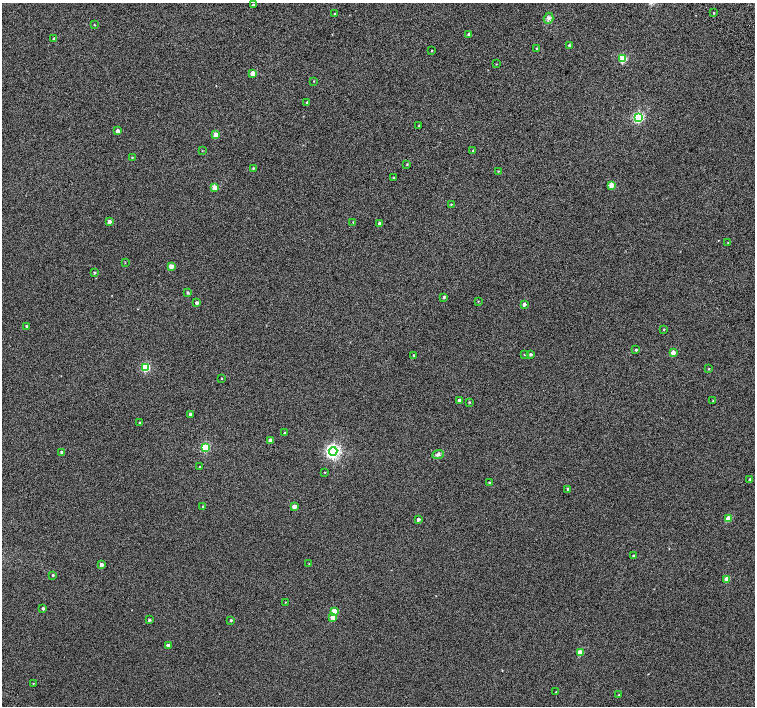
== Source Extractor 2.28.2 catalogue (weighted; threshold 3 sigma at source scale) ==
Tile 10 of 4 x 4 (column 2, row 3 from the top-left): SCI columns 1557-3062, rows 1672-3079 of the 6118 x 6093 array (HDU 1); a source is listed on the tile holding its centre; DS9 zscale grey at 2 x 2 block average (1 PNG px = mean of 2 x 2 image px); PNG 757 x 708 px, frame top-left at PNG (2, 3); each listed source drawn as its Kron ellipse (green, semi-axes under 4 px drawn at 4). Shown black and unused: <1% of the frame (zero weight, under 2 of 3 exposures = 3% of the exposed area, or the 3 px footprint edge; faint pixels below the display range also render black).
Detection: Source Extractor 2.28.2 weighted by HDU 2 'WHT'; one run over the whole footprint, this tile lists its part. Background 0.0524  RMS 0.052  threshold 0.234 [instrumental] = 3 sigma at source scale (4.5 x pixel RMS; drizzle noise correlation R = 1.50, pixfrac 1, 0.0396/0.0396 arcsec/px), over >= 5 px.
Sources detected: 87; all 87 listed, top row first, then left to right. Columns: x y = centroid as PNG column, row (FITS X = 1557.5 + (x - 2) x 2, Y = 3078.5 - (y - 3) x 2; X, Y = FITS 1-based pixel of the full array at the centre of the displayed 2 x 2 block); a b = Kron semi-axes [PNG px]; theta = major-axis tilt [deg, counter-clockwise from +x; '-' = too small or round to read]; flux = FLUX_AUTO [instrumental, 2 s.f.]
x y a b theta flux
253 5 3 2 - 12
714 13 2 2 - 7.5
334 14 2 2 - 5.3
549 18 5 4 - 30
94 25 2 2 - 6.1
469 34 3 2 - 28
54 39 2 2 - 26
569 46 2 2 - 25
537 48 3 2 - 8.2
432 51 2 2 - 7
623 59 3 3 - 460
496 64 2 2 - 4.6
253 73 3 3 - 100
314 81 3 2 - 6.9
307 102 3 2 - 16
638 117 3 3 - 1200
419 126 3 2 - 6.8
118 131 2 2 - 64
216 135 3 3 - 140
202 151 2 2 - 5
473 151 3 2 - 9.4
132 158 2 2 - 8.6
407 164 3 2 - 8.7
253 168 3 2 - 11
498 171 2 2 - 6.3
393 177 2 2 - 6.5
611 185 3 3 - 180
215 188 3 3 - 170
451 204 2 2 - 6.2
109 222 3 2 - 52
353 222 2 2 - 6.5
380 223 3 2 - 46
728 242 3 2 - 5.2
125 263 3 2 - 5.2
171 266 3 3 - 140
94 273 2 2 - 13
188 293 3 3 - 17
444 297 3 2 - 18
478 301 2 2 - 5.9
197 303 2 2 - 33
524 304 3 3 - 46
26 326 2 2 - 18
664 330 2 2 - 5.9
636 350 3 2 - 13
673 353 3 3 - 100
524 354 2 2 - 6.7
530 354 3 3 - 22
414 356 2 2 - 18
145 367 3 3 - 640
709 369 2 2 - 6.4
221 378 2 2 - 7
459 400 3 2 - 43
713 401 3 2 - 7
469 402 2 2 - 9.6
190 414 3 2 - 20
140 423 3 2 - 9.2
284 433 2 2 - 6.5
270 440 3 3 - 56
205 447 3 3 - 650
333 451 4 4 - 2900
61 452 2 2 - 17
438 454 6 4 24 29
200 467 2 2 - 13
325 472 2 2 - 7.7
750 479 3 2 - 15
489 483 3 2 - 7.5
568 489 3 2 - 11
203 506 2 2 - 10
294 506 3 3 - 120
728 518 3 3 - 180
418 519 2 2 - 30
633 556 3 2 - 20
309 564 2 2 - 5.5
101 565 3 2 - 52
53 575 3 2 - 14
727 579 3 3 - 170
285 602 2 2 - 5
43 608 3 2 - 19
334 611 3 3 - 130
333 617 3 3 - 130
149 620 3 2 - 17
231 620 2 2 - 15
168 645 3 3 - 55
580 652 3 3 - 190
33 683 2 2 - 4.3
556 692 2 2 - 6.3
618 695 2 2 - 4